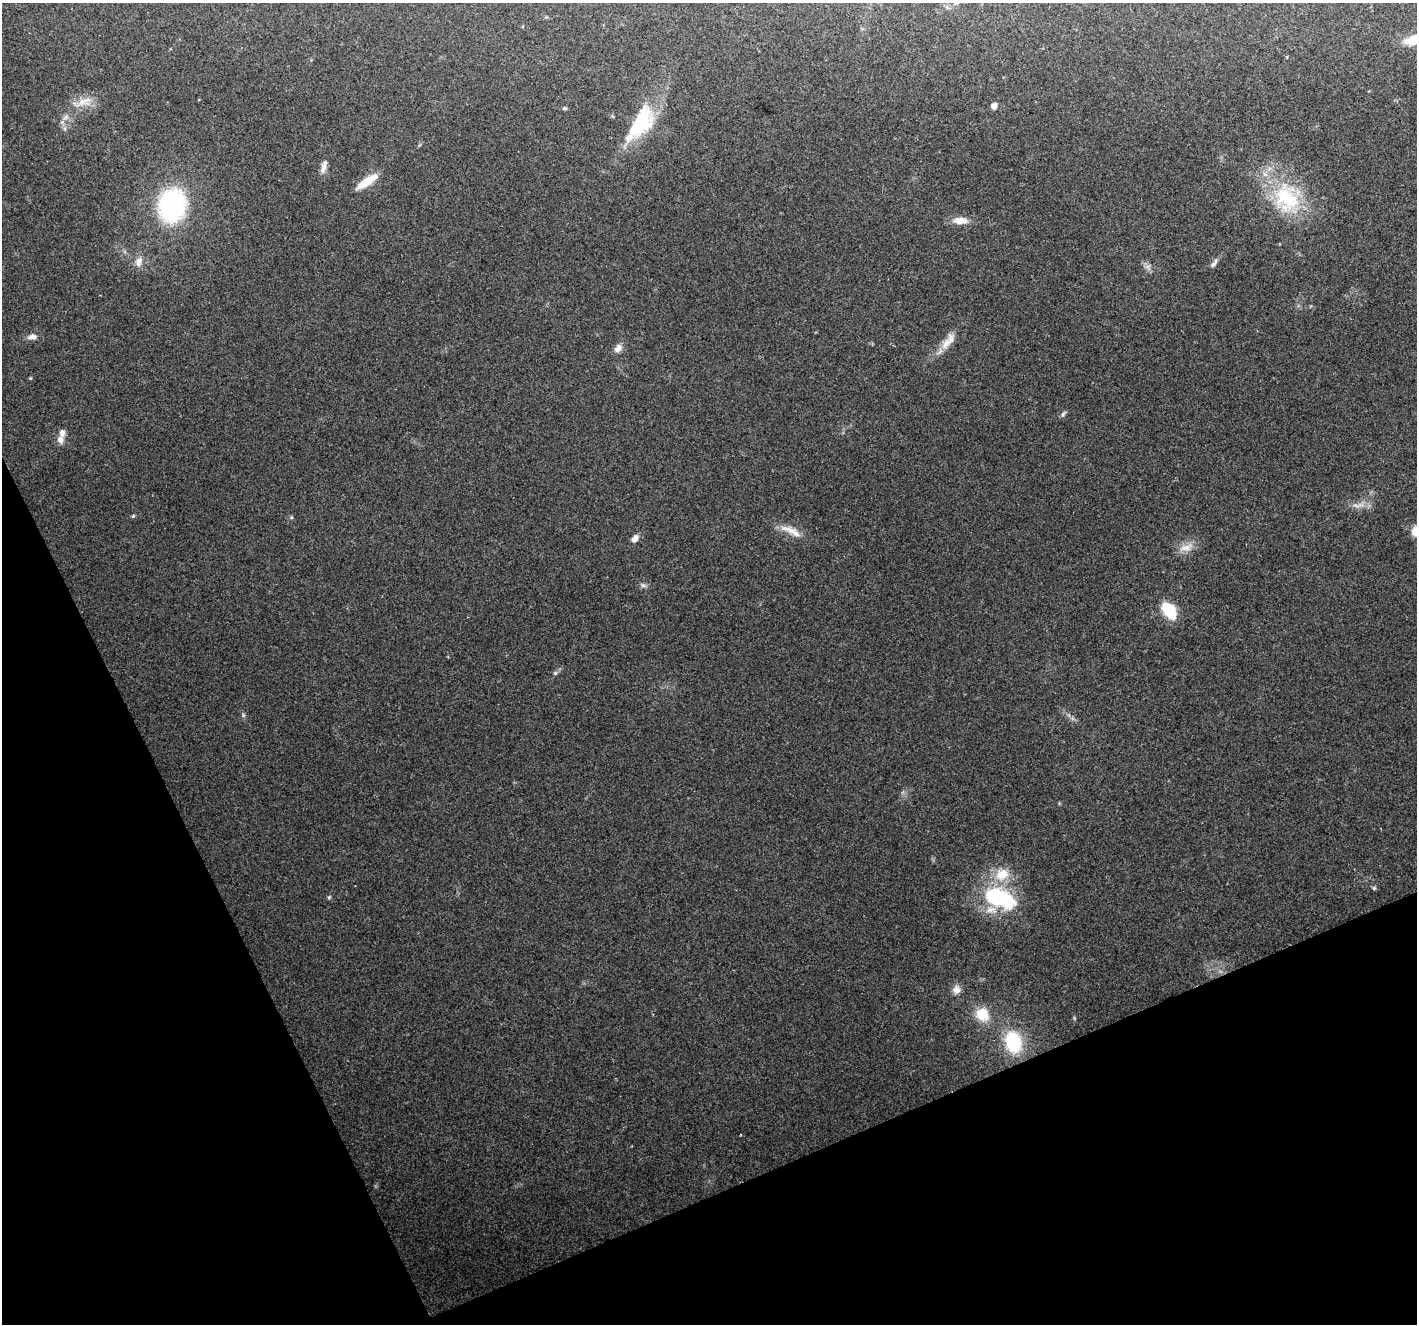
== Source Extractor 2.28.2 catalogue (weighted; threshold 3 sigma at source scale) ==
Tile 14 of 4 x 4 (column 2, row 4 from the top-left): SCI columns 1417-2831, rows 91-1412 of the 5664 x 5527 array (HDU 1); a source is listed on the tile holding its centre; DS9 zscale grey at full resolution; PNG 1419 x 1326 px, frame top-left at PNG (2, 3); no overlay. Shown black and unused: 22% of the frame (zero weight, under 2 of 3 exposures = <1% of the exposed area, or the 3 px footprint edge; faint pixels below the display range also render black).
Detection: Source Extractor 2.28.2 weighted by HDU 2 'WHT'; one run over the whole footprint, this tile lists its part. Background 0.232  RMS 0.0094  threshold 0.0423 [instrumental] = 3 sigma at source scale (4.5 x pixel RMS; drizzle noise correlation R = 1.50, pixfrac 1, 0.0396/0.0396 arcsec/px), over >= 5 px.
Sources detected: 37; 1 inside a brighter object's white glare — not listed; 4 inside a brighter listed object's ellipse — not listed separately; the other 32 listed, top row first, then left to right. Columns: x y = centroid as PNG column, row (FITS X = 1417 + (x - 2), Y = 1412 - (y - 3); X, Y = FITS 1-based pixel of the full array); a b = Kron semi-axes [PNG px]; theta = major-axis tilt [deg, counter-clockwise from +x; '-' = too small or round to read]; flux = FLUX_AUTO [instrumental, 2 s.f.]
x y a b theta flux
1414 40 20 9 13 23
82 102 11 8 61 7.3
994 106 5 5 - 5.9
565 108 6 5 - 1.3
643 119 41 23 78 54
324 167 19 6 75 5.4
367 181 29 8 34 17
1287 199 39 31 -45 68
172 205 28 22 76 130
960 221 19 9 -3 10
139 261 13 9 69 6.9
1214 263 14 5 54 3.2
32 337 14 8 2 4.9
948 341 30 10 54 13
618 348 12 9 51 5.5
1063 414 10 4 50 1.9
60 439 10 8 -70 5.4
1357 505 21 5 3 6.7
133 516 5 5 - 1.1
791 531 35 9 -25 13
1415 531 12 10 74 9.2
635 538 11 6 52 5.7
1186 547 20 10 15 11
643 585 8 5 -29 2.4
1169 611 19 12 -54 31
555 673 5 5 - 1.5
1374 888 5 5 - 1.4
329 897 5 4 - 1.1
999 899 45 28 -39 76
956 990 11 10 - 6.2
982 1014 12 11 - 25
1013 1042 22 17 -75 50
Isophote crosses this tile's border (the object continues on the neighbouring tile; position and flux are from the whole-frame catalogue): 2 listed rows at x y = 1414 40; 1415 531
Unlisted compact peaks at least as high as the median listed source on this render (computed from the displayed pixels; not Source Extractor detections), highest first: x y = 243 715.